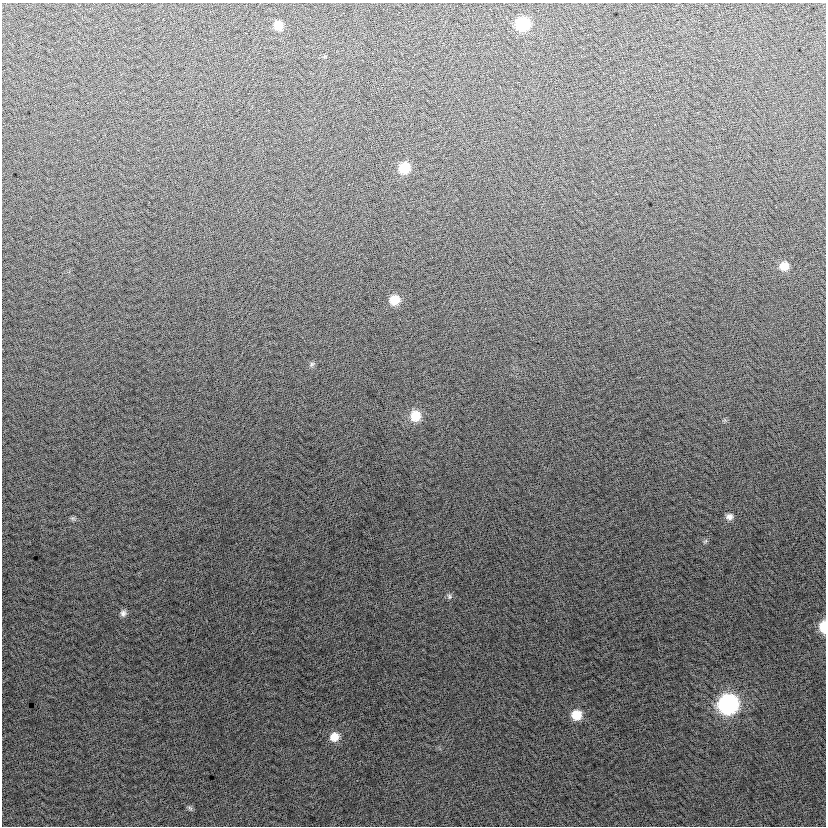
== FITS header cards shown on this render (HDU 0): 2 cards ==
NAXIS1  =                  824
NAXIS2  =                  824

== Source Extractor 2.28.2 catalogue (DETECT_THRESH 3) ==
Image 824 x 824 px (HDU 0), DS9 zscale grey, 1 PNG px = 1 image px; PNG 828 x 828 px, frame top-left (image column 1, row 824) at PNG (2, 3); no overlay
Background 0.443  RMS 13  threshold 39.8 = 3 sigma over >= 5 px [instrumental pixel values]
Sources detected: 17; all 17 listed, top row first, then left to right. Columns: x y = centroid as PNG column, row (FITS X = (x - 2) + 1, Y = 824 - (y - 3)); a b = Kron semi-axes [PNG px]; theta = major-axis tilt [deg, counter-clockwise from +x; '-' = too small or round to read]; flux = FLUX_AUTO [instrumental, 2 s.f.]
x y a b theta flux
522 24 10 9 - 56000
278 26 9 9 - 12000
404 168 10 9 - 24000
784 266 9 9 - 12000
394 300 10 9 - 18000
312 364 8 5 50 2100
415 416 12 11 - 18000
729 517 10 8 -3 4500
73 518 8 4 -9 1900
705 541 7 4 44 1500
449 596 8 7 - 2400
123 613 9 7 79 3600
823 627 10 6 -88 22000
728 704 11 11 - 260000
576 715 9 9 - 18000
334 737 10 9 - 11000
190 808 8 5 -36 1900
At the frame edge (FLAGS 8, measured only in part): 1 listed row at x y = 823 627